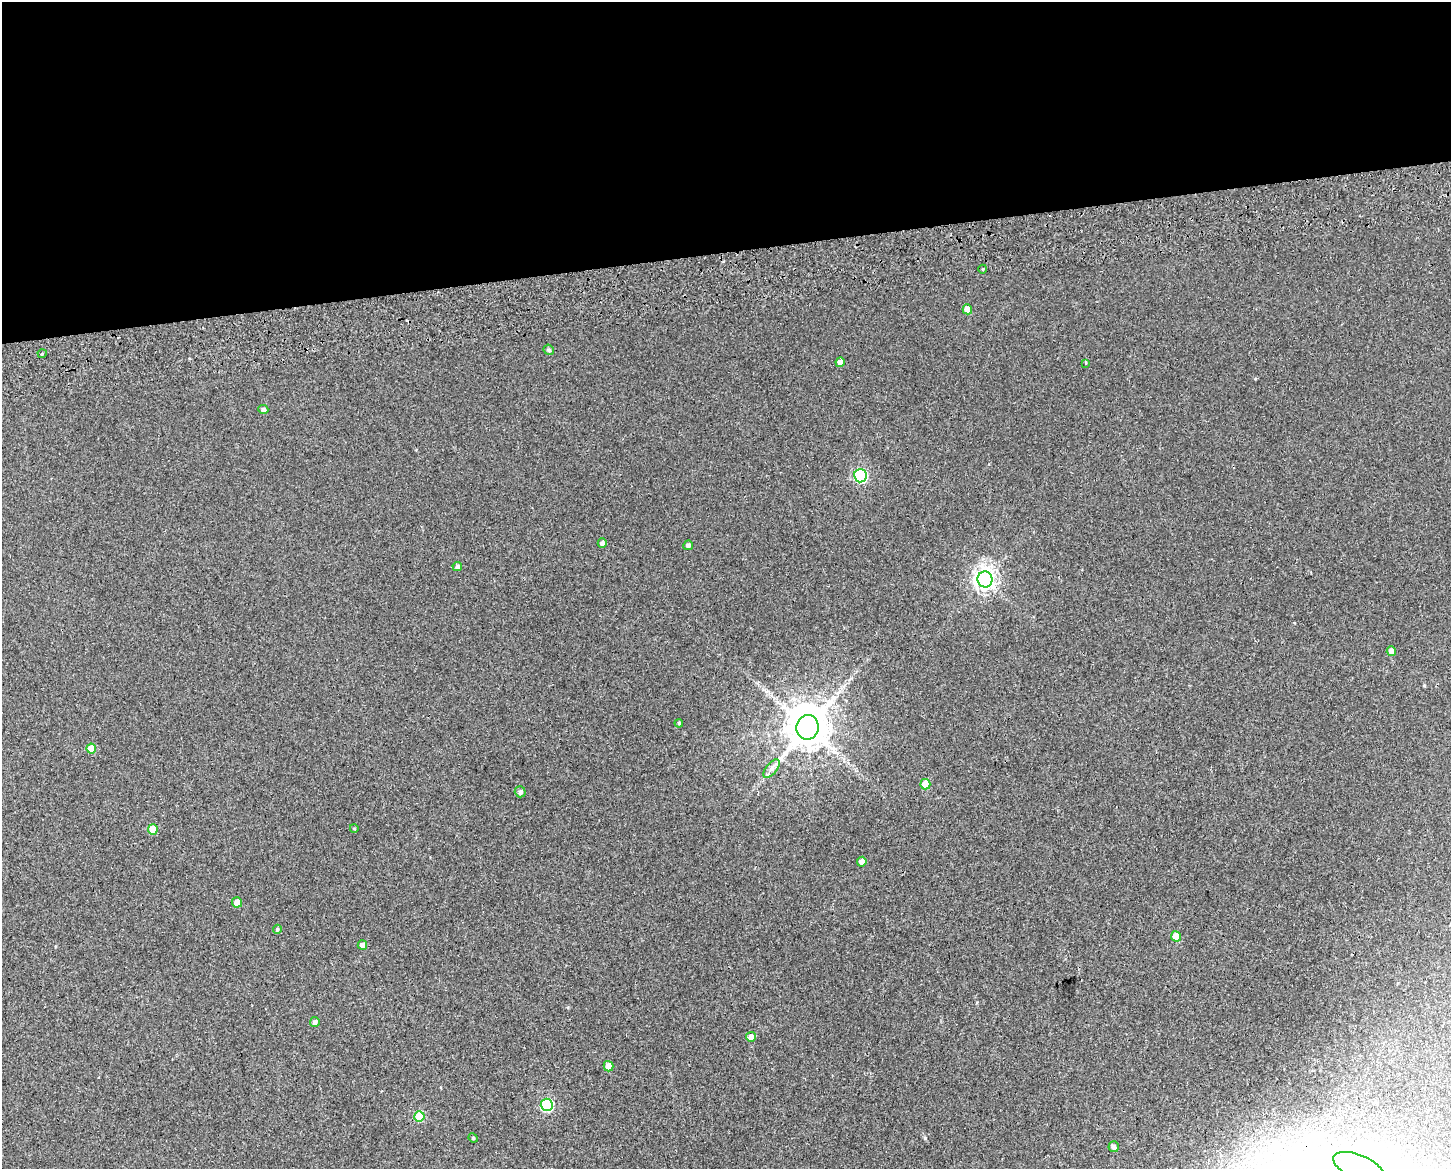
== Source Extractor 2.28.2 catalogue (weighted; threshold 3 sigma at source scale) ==
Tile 2 of 3 x 4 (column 2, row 1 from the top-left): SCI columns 1475-2923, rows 3563-4729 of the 4454 x 4791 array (HDU 1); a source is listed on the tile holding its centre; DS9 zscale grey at full resolution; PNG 1453 x 1171 px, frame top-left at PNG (2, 2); each listed source drawn as its Kron ellipse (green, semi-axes under 4 px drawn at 4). Shown black and unused: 22% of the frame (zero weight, under 2 of 3 exposures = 4% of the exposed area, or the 3 px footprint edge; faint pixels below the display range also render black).
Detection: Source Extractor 2.28.2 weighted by HDU 2 'WHT'; one run over the whole footprint, this tile lists its part. Background 0.00247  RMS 0.0062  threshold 0.0277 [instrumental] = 3 sigma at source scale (4.5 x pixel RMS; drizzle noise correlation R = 1.50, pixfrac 1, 0.0396/0.0396 arcsec/px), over >= 5 px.
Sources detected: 38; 1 inside a brighter object's white glare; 2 cosmic-ray / hot-pixel residue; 1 long thin detection or spike segment (spike, bleed or trail) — neither listed nor drawn; the other 34 listed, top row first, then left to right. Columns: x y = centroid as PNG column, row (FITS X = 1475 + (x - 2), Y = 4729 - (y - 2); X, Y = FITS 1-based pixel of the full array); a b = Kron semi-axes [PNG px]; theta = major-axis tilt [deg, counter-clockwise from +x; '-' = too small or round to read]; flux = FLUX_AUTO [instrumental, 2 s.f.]
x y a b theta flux
983 269 4 3 - 0.66
967 309 5 5 - 6.8
549 350 5 4 - 1.2
42 354 4 3 - 0.62
840 362 5 4 - 3.7
1086 363 3 3 - 0.89
263 409 5 4 - 1.9
860 476 6 6 - 71
602 543 5 4 - 1.9
688 545 5 4 - 1.8
457 566 5 4 - 1.5
985 579 8 7 - 310
1391 651 5 4 - 3.3
679 723 4 3 - 0.66
807 727 12 11 - 2200
91 749 5 5 - 10
771 769 11 5 51 2.5
925 784 5 5 - 11
520 792 5 5 - 1.8
354 828 4 3 - 0.52
153 829 5 5 - 9.5
862 862 5 4 - 2.8
237 902 5 5 - 4.3
277 929 4 4 - 0.69
1176 936 5 5 - 11
362 945 4 4 - 2.5
315 1022 5 5 - 1.9
751 1037 5 5 - 3.2
608 1066 5 5 - 5.6
547 1105 6 6 - 58
419 1116 5 5 - 19
473 1138 5 4 - 0.73
1114 1147 5 5 - 1.7
1359 1167 27 12 -23 21
Isophote crosses this tile's border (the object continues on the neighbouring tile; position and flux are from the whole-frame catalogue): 1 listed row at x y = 1359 1167
Unlisted compact peaks at least as high as the median listed source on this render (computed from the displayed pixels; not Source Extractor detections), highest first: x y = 925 1138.